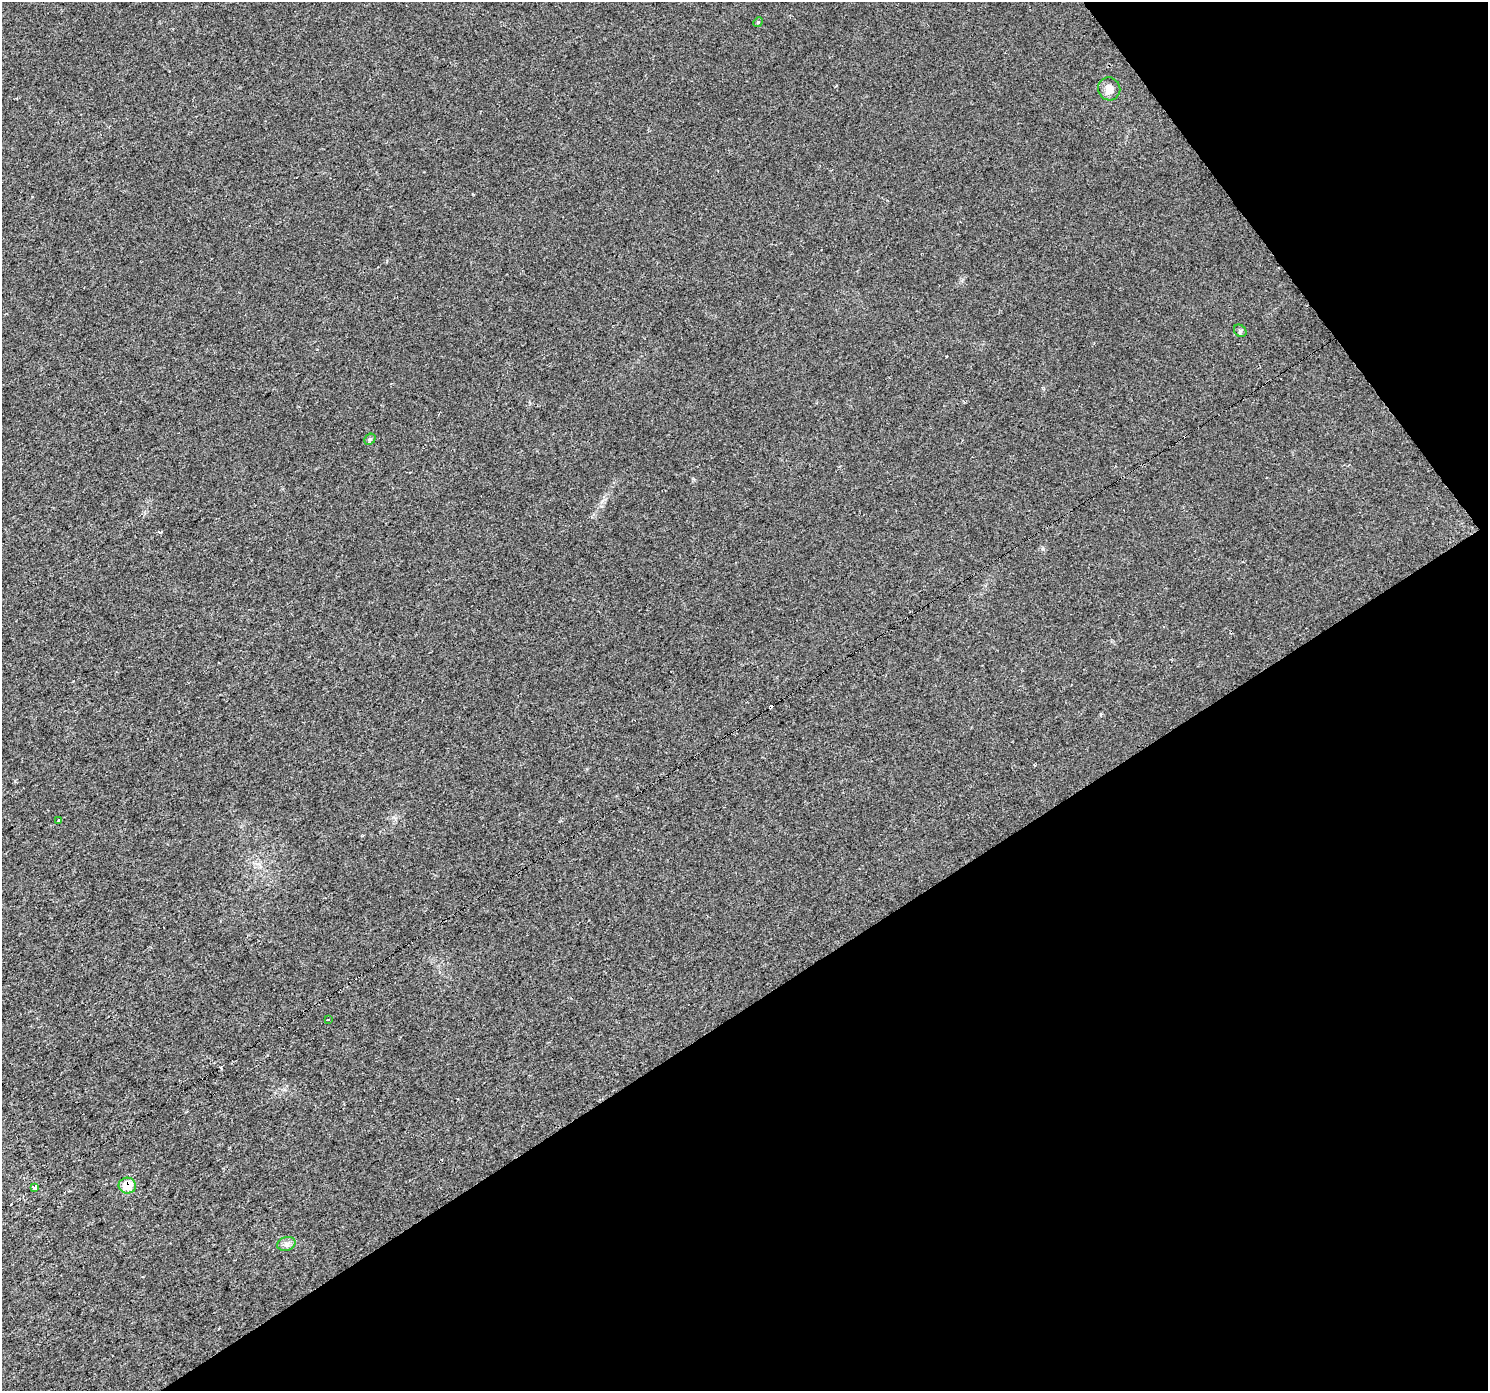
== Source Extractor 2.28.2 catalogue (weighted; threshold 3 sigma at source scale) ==
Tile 12 of 4 x 4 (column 4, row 3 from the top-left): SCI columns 4462-5947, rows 1585-2973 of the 5949 x 5878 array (HDU 1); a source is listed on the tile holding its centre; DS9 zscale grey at full resolution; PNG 1490 x 1393 px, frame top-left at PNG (2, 2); each listed source drawn as its Kron ellipse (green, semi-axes under 4 px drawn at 4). Shown black and unused: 33% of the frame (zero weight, under 2 of 3 exposures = <1% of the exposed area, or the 3 px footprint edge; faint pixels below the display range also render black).
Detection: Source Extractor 2.28.2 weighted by HDU 2 'WHT'; one run over the whole footprint, this tile lists its part. Background 0.0246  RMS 0.0053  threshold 0.0237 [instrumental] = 3 sigma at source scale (4.5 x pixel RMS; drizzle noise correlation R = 1.50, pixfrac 1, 0.0396/0.0396 arcsec/px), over >= 5 px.
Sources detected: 15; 6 cosmic-ray / hot-pixel residue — neither listed nor drawn; the other 9 listed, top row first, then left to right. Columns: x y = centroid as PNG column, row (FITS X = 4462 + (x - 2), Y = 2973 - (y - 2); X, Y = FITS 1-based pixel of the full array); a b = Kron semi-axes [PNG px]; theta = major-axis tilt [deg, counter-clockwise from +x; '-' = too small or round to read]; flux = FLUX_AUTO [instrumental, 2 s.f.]
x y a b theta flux
758 22 5 4 - 0.66
1109 89 11 11 - 4.3
1240 331 7 5 -44 1
370 439 6 5 - 0.87
59 821 4 3 - 1.4
328 1019 3 3 - 0.62
127 1186 9 8 - 11
35 1188 3 3 - 15
286 1244 9 7 15 2.1
Overlapping masked pixels (flux is a lower limit): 1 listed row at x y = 127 1186